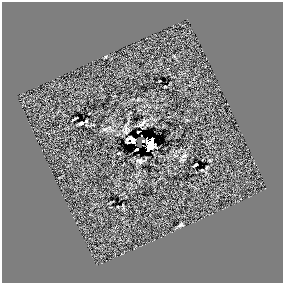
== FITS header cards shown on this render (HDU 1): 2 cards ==
NAXIS1  =                  281 /
NAXIS2  =                  281 /

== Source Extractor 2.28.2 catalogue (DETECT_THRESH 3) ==
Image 281 x 281 px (HDU 1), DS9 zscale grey, 1 PNG px = 1 image px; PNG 285 x 285 px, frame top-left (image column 1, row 281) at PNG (2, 2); no overlay
Background 0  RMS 30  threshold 89.7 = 3 sigma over >= 5 px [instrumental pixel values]
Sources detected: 17; all 17 listed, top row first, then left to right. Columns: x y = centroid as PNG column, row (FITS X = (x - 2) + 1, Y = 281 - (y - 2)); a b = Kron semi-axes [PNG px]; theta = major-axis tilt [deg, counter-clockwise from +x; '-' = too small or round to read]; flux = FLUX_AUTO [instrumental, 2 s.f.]
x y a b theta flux
75 119 4 2 - 1400
86 121 2 2 - 1300
81 123 4 2 - 3500
142 123 8 3 43 4200
126 127 9 4 -65 3300
105 129 7 4 35 3700
138 132 3 2 - 1500
132 140 8 6 -19 9300
143 141 4 3 - 7300
151 141 7 4 -87 3400
148 145 11 6 -67 23000
137 149 3 2 - 3700
184 156 7 5 29 4300
140 161 9 5 -23 4300
196 165 4 2 - 1300
202 170 3 2 - 1200
180 225 6 4 25 2700